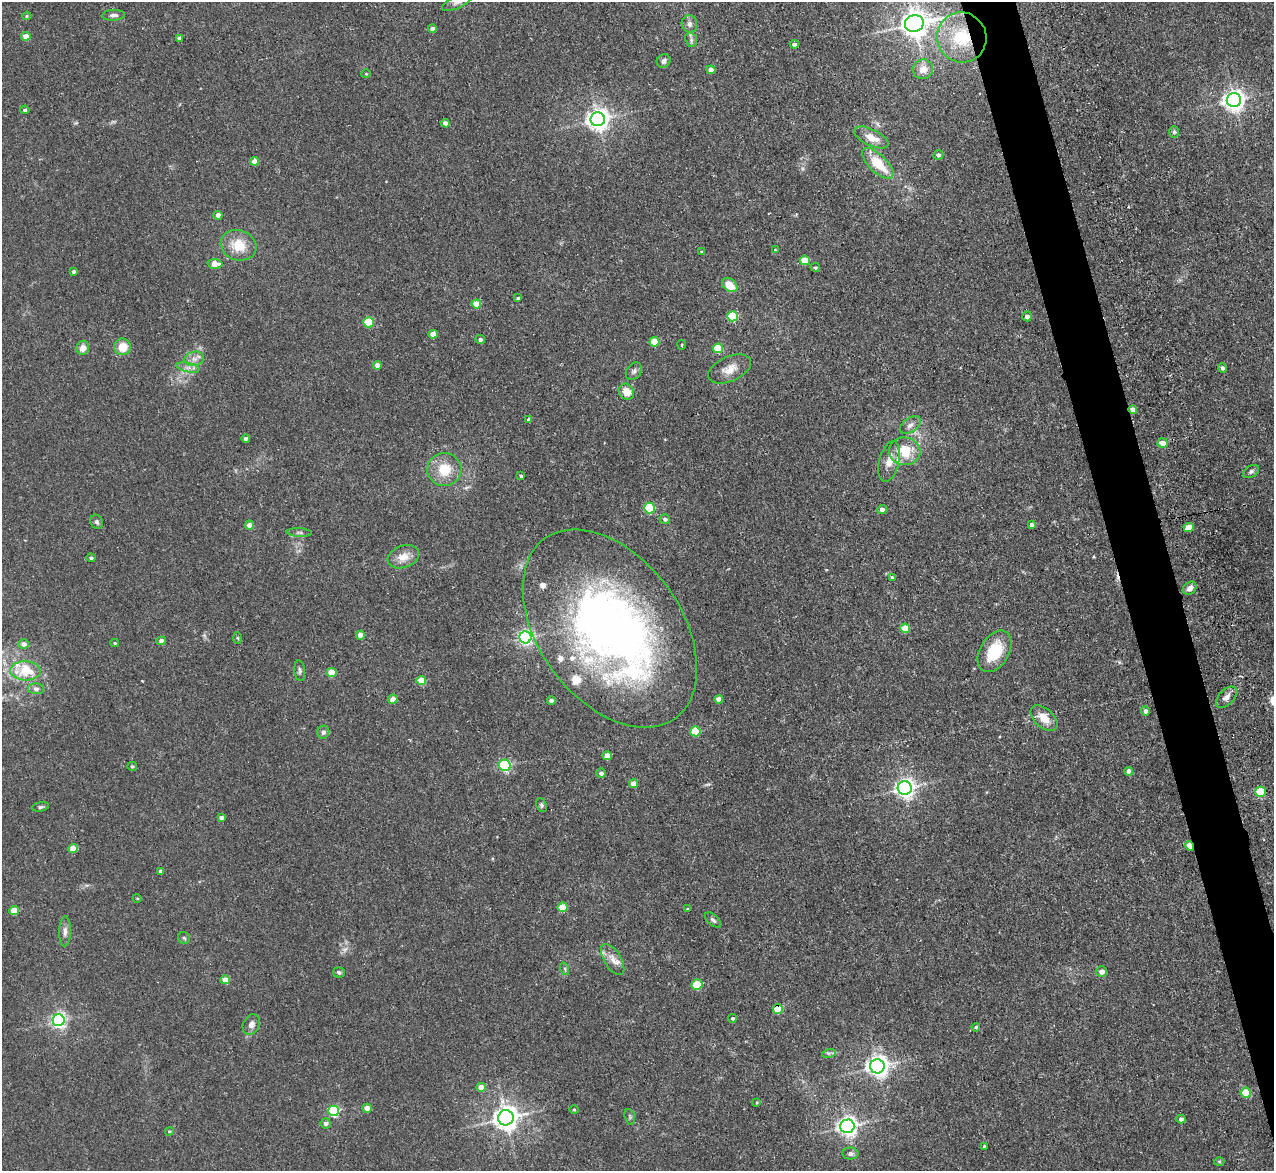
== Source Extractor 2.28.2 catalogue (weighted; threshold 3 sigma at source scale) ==
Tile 6 of 4 x 4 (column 2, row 2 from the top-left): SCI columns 1279-2550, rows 2471-3639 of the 5154 x 5095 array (HDU 1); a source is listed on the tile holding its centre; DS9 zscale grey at full resolution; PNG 1276 x 1173 px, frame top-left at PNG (2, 2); each listed source drawn as its Kron ellipse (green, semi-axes under 4 px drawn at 4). Shown black and unused: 4% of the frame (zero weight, under 3 of 5 exposures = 3% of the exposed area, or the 3 px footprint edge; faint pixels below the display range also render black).
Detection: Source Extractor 2.28.2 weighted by HDU 2 'WHT'; one run over the whole footprint, this tile lists its part. Background 0.0273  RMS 0.005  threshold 0.0226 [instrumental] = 3 sigma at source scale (4.5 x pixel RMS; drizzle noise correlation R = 1.50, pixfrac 1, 0.05/0.05 arcsec/px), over >= 5 px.
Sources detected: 153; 2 too faint to see at this stretch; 1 inside a brighter object's white glare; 1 cosmic-ray / hot-pixel residue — neither listed nor drawn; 4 inside a brighter listed object's ellipse — not listed separately; the other 145 listed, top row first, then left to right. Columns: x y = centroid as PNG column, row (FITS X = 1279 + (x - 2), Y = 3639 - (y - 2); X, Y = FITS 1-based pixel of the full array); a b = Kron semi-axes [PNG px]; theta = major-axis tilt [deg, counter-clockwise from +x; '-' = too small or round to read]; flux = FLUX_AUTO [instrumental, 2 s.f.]
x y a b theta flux
457 2 16 6 25 2.4
114 15 11 5 2 1.8
27 16 5 4 - 0.65
914 23 9 8 - 670
689 24 9 7 -69 2.2
432 29 4 4 - 2.4
26 36 4 4 - 6.4
962 37 25 24 - 30
179 38 4 4 - 1.6
691 40 7 5 -72 1.2
794 44 4 4 - 1.7
664 61 7 6 - 1.9
923 69 10 9 - 4.6
711 70 4 4 - 3.7
366 74 5 3 - 0.43
1234 100 7 7 - 320
25 110 5 4 - 0.92
598 119 7 7 - 370
446 123 4 4 - 3.8
1174 132 6 5 - 0.95
871 137 18 8 -25 7
938 155 5 4 - 1.2
255 161 4 4 - 6.6
878 163 20 9 -44 15
218 215 4 4 - 3.5
238 245 18 15 -18 12
775 250 4 4 - 0.44
701 251 4 3 - 0.38
805 260 5 5 - 14
215 264 7 5 -4 6.6
815 267 5 4 - 0.78
73 271 3 3 - 1.1
730 285 8 6 -37 8
518 298 3 3 - 0.73
476 304 5 4 - 9
732 316 5 5 - 26
1027 316 5 4 - 2.9
369 322 5 5 - 23
433 334 4 4 - 5.7
480 340 5 4 - 1.6
654 342 5 4 - 13
682 345 5 2 - 0.42
122 347 8 8 - 8.5
83 348 7 6 - 4.3
718 348 5 5 - 19
194 359 10 7 12 2.9
377 365 4 4 - 3.8
188 368 12 4 -11 2.4
1222 368 5 4 - 1.1
730 369 23 12 23 6.6
634 371 9 7 54 1.6
627 392 8 7 - 6.6
1133 410 4 4 - 4.3
529 420 4 4 - 1.3
910 425 12 7 35 2.4
246 438 4 4 - 1.3
1162 443 5 5 - 5.4
905 451 16 14 -6 14
889 461 21 10 76 6.2
444 469 17 16 - 13
1251 471 8 5 33 1.3
521 476 4 3 - 0.74
649 508 5 5 - 33
882 510 5 4 - 2.9
665 519 5 5 - 1.4
97 522 7 6 - 1.3
249 525 4 4 - 4.1
1032 525 4 4 - 1.3
1189 527 5 4 - 7.6
299 533 12 4 -3 1.3
403 557 16 11 19 6.5
91 558 4 4 - 1.2
892 577 3 3 - 0.73
1190 588 7 6 - 2.9
610 628 111 71 -54 310
905 628 5 5 - 12
360 635 4 4 - 4.3
525 637 6 6 - 130
238 638 6 4 -87 0.61
161 641 4 4 - 2.3
115 643 4 4 - 0.52
24 644 5 4 - 3.2
995 651 22 14 60 20
25 671 15 9 -2 17
300 671 10 5 -84 1.3
331 673 5 4 - 11
421 680 5 4 - 9.9
36 689 8 5 -1 1.6
1227 697 13 7 48 3.1
393 699 4 4 - 6.5
719 699 4 4 - 3.9
551 701 4 4 - 2.8
1145 711 4 4 - 1.8
1044 718 16 9 -42 7
695 731 5 5 - 20
323 732 6 6 - 1.7
607 756 5 4 - 8.2
505 765 6 5 - 60
132 766 5 4 - 0.84
1129 771 4 4 - 3.5
601 773 5 4 - 1.7
633 784 4 4 - 5.2
905 788 7 7 - 260
1260 792 5 5 - 23
541 805 7 5 -66 0.9
41 807 9 4 10 1
221 817 4 4 - 2.3
1190 846 5 4 - 7.8
73 848 4 4 - 8.6
160 871 4 3 - 1.5
137 898 4 3 - 0.42
562 907 5 5 - 13
687 909 3 3 - 0.44
14 911 5 4 - 11
713 920 9 5 -41 1.4
65 931 15 6 88 2.6
184 938 6 6 - 0.91
613 960 17 8 -59 4.7
565 969 6 4 -72 0.82
339 972 6 5 - 1
1101 972 5 5 - 3.2
225 980 4 4 - 6.7
697 984 5 5 - 21
778 1009 5 5 - 18
733 1018 4 4 - 0.87
59 1020 6 6 - 140
251 1025 10 8 64 2.9
976 1027 4 4 - 1
829 1053 7 4 17 1
877 1066 7 7 - 360
481 1087 5 4 - 5.7
1246 1092 5 5 - 11
757 1102 4 3 - 0.49
367 1108 4 4 - 5.4
574 1110 5 3 - 0.48
333 1111 5 5 - 52
630 1117 8 5 -72 0.89
506 1118 8 7 - 510
1181 1119 4 4 - 2
326 1123 5 5 - 2
847 1126 7 6 - 280
169 1131 4 3 - 0.56
984 1146 3 3 - 0.76
850 1154 8 6 0 1.8
1219 1161 5 3 - 0.63
Overlapping masked pixels (flux is a lower limit): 4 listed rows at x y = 962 37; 1133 410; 1190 846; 778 1009
Isophote crosses this tile's border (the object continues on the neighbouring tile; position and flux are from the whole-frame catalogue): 1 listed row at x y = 457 2